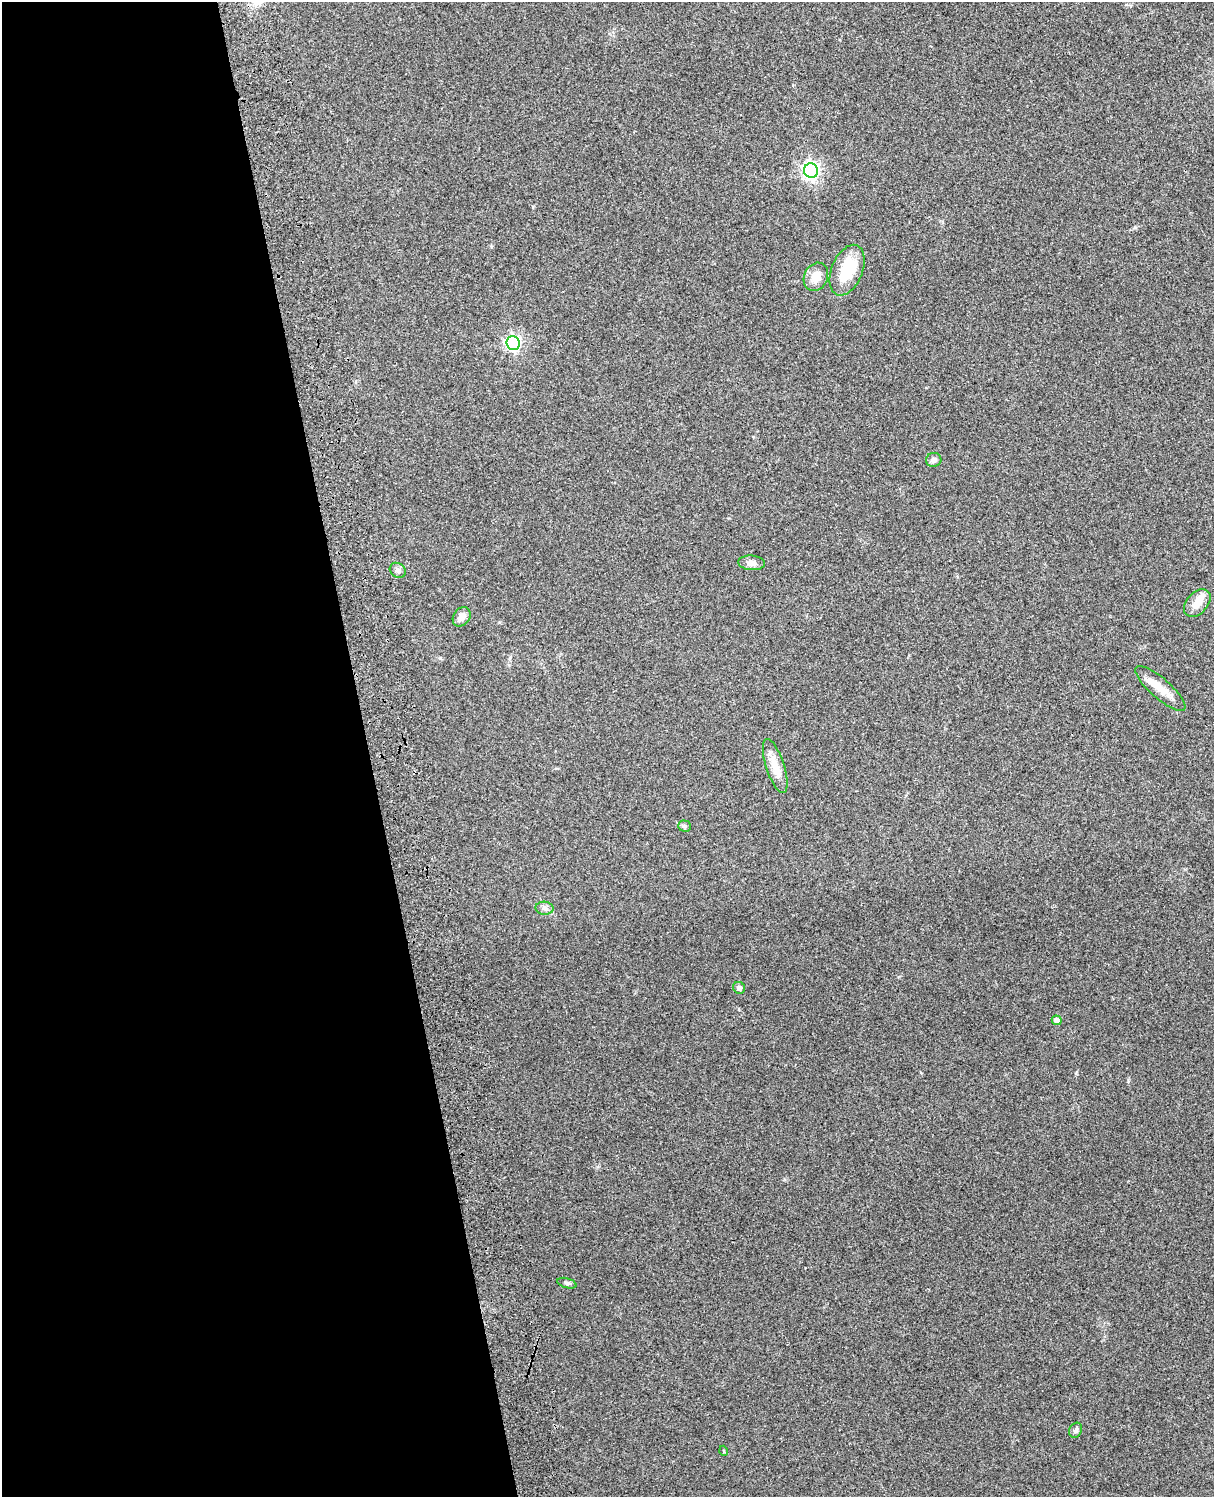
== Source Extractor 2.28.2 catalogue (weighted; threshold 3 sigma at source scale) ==
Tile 5 of 4 x 3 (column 1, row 2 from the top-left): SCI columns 120-1331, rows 1661-3155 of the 5088 x 4928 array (HDU 1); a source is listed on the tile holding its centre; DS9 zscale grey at full resolution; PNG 1216 x 1499 px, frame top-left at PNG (2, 2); each listed source drawn as its Kron ellipse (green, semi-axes under 4 px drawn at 4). Shown black and unused: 30% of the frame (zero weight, under 3 of 4 exposures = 6% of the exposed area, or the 3 px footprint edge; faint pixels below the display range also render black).
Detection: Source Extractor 2.28.2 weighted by HDU 2 'WHT'; one run over the whole footprint, this tile lists its part. Background 0.264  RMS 0.0089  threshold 0.0402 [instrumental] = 3 sigma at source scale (4.5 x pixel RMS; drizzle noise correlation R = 1.50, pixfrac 1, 0.05/0.05 arcsec/px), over >= 5 px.
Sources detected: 19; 1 inside a brighter object's white glare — neither listed nor drawn; the other 18 listed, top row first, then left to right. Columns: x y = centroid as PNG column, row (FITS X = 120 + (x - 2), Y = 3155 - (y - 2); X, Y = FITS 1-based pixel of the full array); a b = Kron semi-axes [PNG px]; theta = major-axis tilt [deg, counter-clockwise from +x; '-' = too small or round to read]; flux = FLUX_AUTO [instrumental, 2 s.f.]
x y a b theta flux
811 171 7 7 - 320
847 270 27 15 68 34
816 277 15 11 64 11
513 343 7 6 - 230
934 460 7 7 - 3.4
751 563 13 7 -5 4.8
398 570 8 7 - 2.7
1197 603 16 10 49 10
462 617 10 8 54 6.4
1160 688 32 10 -41 14
775 766 28 9 -72 13
684 826 6 5 - 1.6
545 908 9 6 -3 3
739 988 6 5 - 2.8
1057 1020 5 4 - 5.1
567 1283 10 5 -15 2
1076 1430 8 6 64 2
724 1451 5 3 - 0.81
Unlisted compact peaks at least as high as the median listed source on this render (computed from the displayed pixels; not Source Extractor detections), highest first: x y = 1076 1073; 1135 227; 1128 1080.